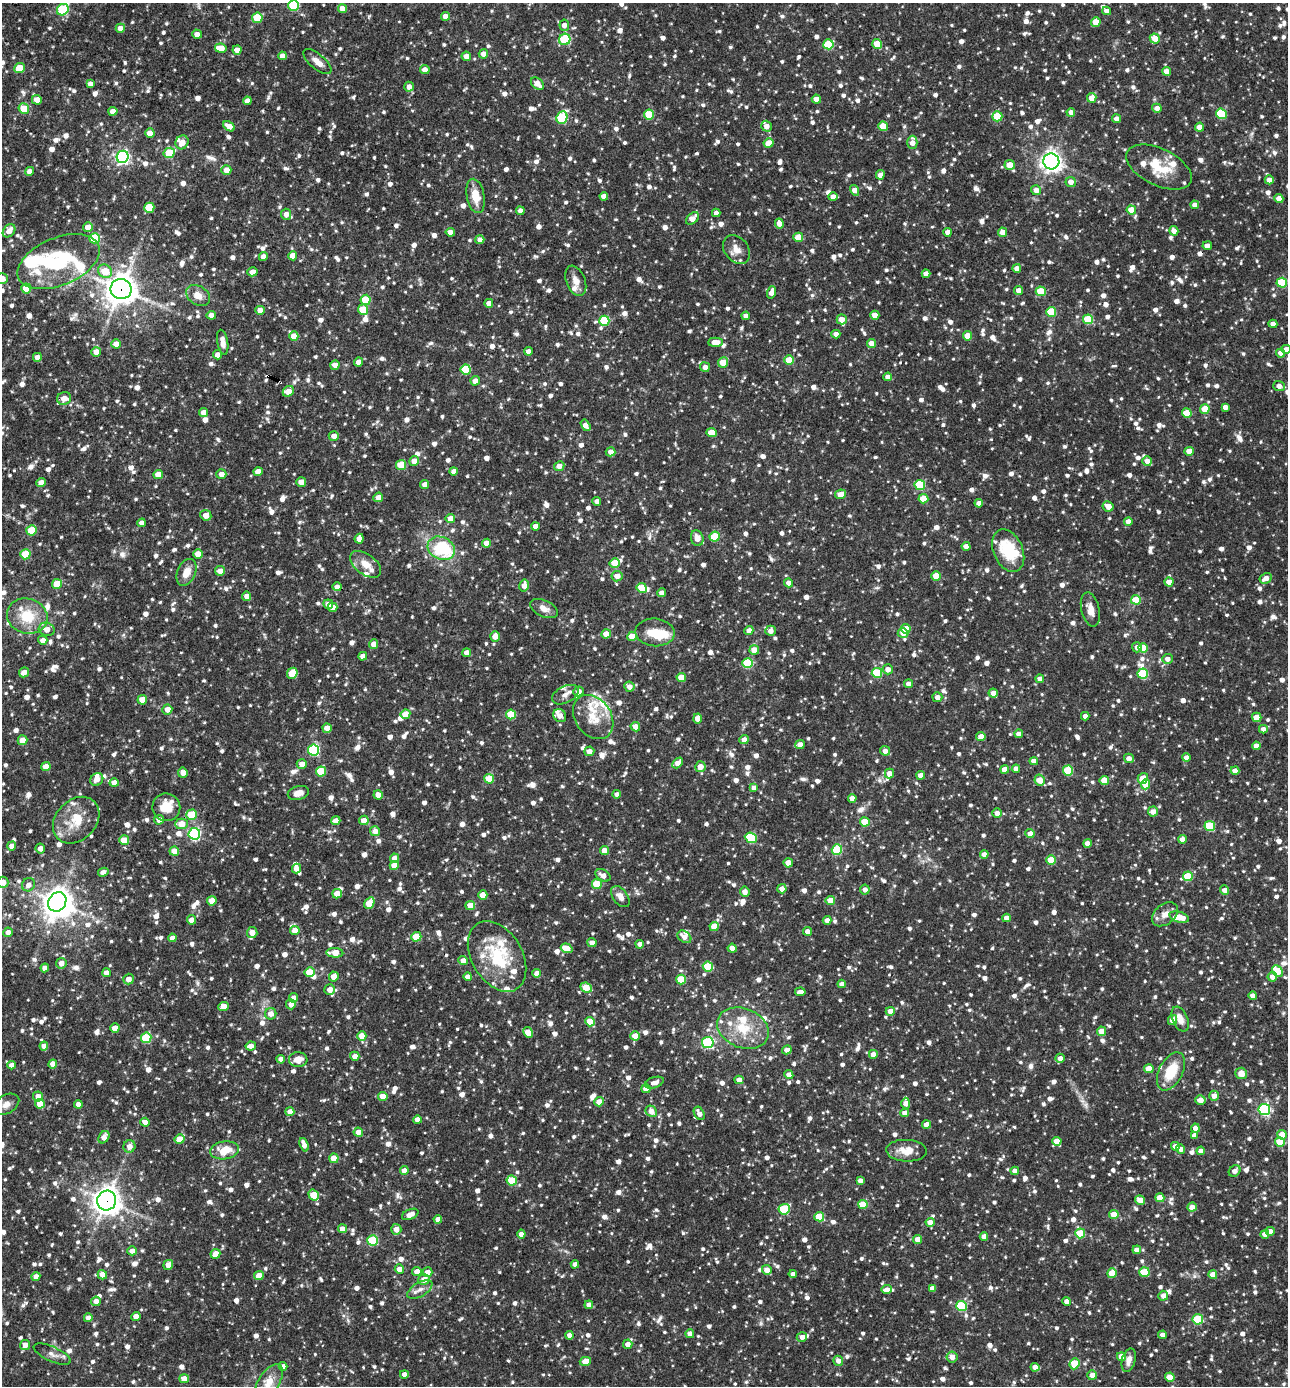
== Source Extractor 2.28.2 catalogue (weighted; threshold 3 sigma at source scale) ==
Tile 11 of 4 x 4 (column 3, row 3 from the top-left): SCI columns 2843-4128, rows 1385-2768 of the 5551 x 5537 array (HDU 1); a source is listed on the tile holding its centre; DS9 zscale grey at full resolution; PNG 1290 x 1388 px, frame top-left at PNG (2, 3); each listed source drawn as its Kron ellipse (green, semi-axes under 4 px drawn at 4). Shown black and unused: <1% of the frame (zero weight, under 3 of 4 exposures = <1% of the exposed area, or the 3 px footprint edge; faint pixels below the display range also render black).
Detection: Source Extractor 2.28.2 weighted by HDU 2 'WHT'; one run over the whole footprint, this tile lists its part. Background 0.0839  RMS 0.0039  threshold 0.0177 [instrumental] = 3 sigma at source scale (4.5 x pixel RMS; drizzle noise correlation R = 1.50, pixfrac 1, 0.05/0.05 arcsec/px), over >= 5 px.
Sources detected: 1926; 3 inside a brighter object's white glare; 3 cosmic-ray / hot-pixel residue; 1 long thin detection or spike segment (spike, bleed or trail) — neither listed nor drawn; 57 inside a brighter listed object's ellipse — not listed separately; of the other 1862, all 500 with FLUX_AUTO >= 2.44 (the completeness limit of this list) listed and drawn (1362 fainter detections not listed), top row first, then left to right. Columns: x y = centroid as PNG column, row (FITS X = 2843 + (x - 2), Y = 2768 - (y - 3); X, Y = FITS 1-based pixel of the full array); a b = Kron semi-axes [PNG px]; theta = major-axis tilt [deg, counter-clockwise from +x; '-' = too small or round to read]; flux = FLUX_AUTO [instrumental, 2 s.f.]
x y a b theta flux
294 5 5 5 - 27
342 9 4 4 - 3.8
63 10 6 5 - 28
1107 11 4 4 - 2.6
445 16 4 4 - 2.8
257 18 5 5 - 15
1096 22 5 4 - 7.2
564 25 6 5 - 2.7
120 28 4 4 - 3
197 34 5 4 - 2.6
1155 38 5 5 - 4.4
565 39 6 5 - 23
828 44 5 5 - 20
877 44 5 5 - 9.4
221 48 6 4 -10 6.6
237 50 5 4 - 3.3
483 54 4 4 - 2.8
282 56 4 4 - 3.1
466 56 5 4 - 2.8
317 62 17 7 -40 3.4
19 68 5 5 - 9.3
425 70 5 4 - 2.5
1167 71 4 4 - 3
90 84 4 4 - 2.5
537 84 7 5 -43 3.8
409 87 5 4 - 2.7
1092 98 5 4 - 4.5
816 99 4 4 - 3.8
37 100 5 5 - 3.7
247 101 4 4 - 2.8
1157 108 4 4 - 2.7
24 109 5 5 - 9.1
113 111 4 4 - 4.5
1071 112 4 4 - 2.5
1221 114 6 5 - 20
649 115 5 5 - 16
997 116 5 5 - 15
562 118 6 5 - 28
1117 119 4 4 - 2.9
229 126 6 4 -29 4
766 126 5 5 - 3.1
883 126 5 4 - 7.9
1199 127 4 4 - 3.9
150 133 5 4 - 3.9
182 142 7 6 - 4.1
912 142 7 5 88 3.3
769 143 5 4 - 6.9
169 153 6 5 - 14
123 157 6 6 - 88
1051 161 8 8 - 210
1010 165 5 5 - 5.7
1159 167 35 18 -26 13
226 170 5 5 - 4
29 171 4 4 - 2.4
880 175 5 4 - 3.1
1269 180 4 4 - 3.3
1071 182 5 5 - 3.1
855 190 5 4 - 3
1036 190 5 5 - 2.9
475 196 17 9 -78 6.7
604 196 4 4 - 3.3
833 197 5 4 - 2.6
1279 199 4 4 - 4.2
1195 205 4 4 - 2.7
149 208 5 5 - 15
1131 210 4 4 - 6.2
520 211 4 4 - 2.5
716 213 4 4 - 2.5
286 214 5 5 - 2.9
692 218 7 5 41 4
779 223 5 4 - 3.5
88 227 5 5 - 3.4
9 231 7 5 50 3.4
1174 231 5 4 - 2.7
450 232 4 4 - 2.7
948 232 4 4 - 3.1
1003 232 4 4 - 3.6
798 237 5 4 - 6.2
95 238 5 5 - 21
480 240 4 4 - 2.7
1207 246 4 4 - 2.6
736 249 16 12 -50 3.9
293 256 4 4 - 5.2
263 257 4 4 - 2.7
59 262 43 24 22 29
1017 268 4 4 - 2.6
105 271 7 6 - 8.2
252 272 5 4 - 3
926 274 4 4 - 3
2 279 6 5 - 4.1
576 281 16 9 -68 3.3
1282 283 5 5 - 19
26 288 5 5 - 9.1
121 289 10 10 - 550
1018 290 4 4 - 2.8
1041 291 5 4 - 11
772 292 6 4 71 3.5
198 296 13 9 -33 4.1
366 300 5 5 - 11
489 303 4 4 - 3
260 310 4 4 - 3.7
363 310 5 5 - 12
1051 312 5 5 - 15
211 315 4 4 - 2.8
875 315 4 4 - 3.7
746 316 4 4 - 2.5
842 319 5 5 - 4
1088 319 5 5 - 19
604 321 5 5 - 21
1273 324 4 4 - 2.7
836 334 4 4 - 2.5
294 336 4 4 - 5.1
968 336 4 4 - 7.2
223 342 13 5 -80 2.7
715 342 7 4 1 4.6
871 343 4 4 - 3.6
116 344 5 4 - 3.4
1286 349 5 4 - 2.6
528 351 4 4 - 2.6
96 352 5 5 - 3.7
1280 353 4 4 - 2.6
217 355 4 4 - 2.7
37 357 4 4 - 2.4
789 360 5 4 - 11
358 362 4 4 - 3
723 362 5 5 - 7.3
335 365 5 4 - 3
705 367 5 4 - 2.7
466 369 5 5 - 17
888 377 4 4 - 2.5
475 381 5 4 - 2.9
1279 386 6 5 - 2.7
288 391 6 5 - 5.6
64 398 7 6 - 3.6
1225 407 4 4 - 2.7
1205 409 5 4 - 8.5
203 412 4 4 - 2.8
1187 413 5 4 - 9.8
586 425 6 4 -59 3.3
711 433 5 4 - 6.4
334 436 5 4 - 2.5
1189 451 4 4 - 3.8
611 452 5 4 - 2.7
414 461 5 5 - 3.6
1147 461 5 4 - 2.9
401 465 5 5 - 12
559 466 5 4 - 3.3
454 471 4 4 - 2.7
258 472 4 4 - 4
221 474 5 5 - 2.7
158 475 4 4 - 5.8
41 482 5 4 - 3.9
301 482 5 4 - 3.8
425 484 4 4 - 2.8
920 485 5 5 - 22
840 494 6 4 26 4.4
378 497 5 4 - 2.8
923 499 5 4 - 8.1
597 501 4 4 - 2.6
979 503 4 4 - 2.7
1108 506 5 5 - 4.4
206 515 5 5 - 4
450 518 5 4 - 4.5
1128 522 4 4 - 2.9
142 523 4 4 - 2.5
535 526 4 4 - 3.3
31 530 5 5 - 9.9
715 537 5 5 - 15
697 538 8 6 -75 3.5
359 539 5 4 - 3.6
487 543 4 4 - 3.4
966 546 4 4 - 3.1
441 548 14 11 -27 27
1008 551 22 14 -66 17
25 554 5 5 - 12
198 554 4 4 - 4.7
615 563 5 5 - 10
366 564 18 10 -36 4.8
220 571 5 4 - 3.1
186 572 14 9 66 4.7
617 576 5 5 - 3.5
936 576 5 4 - 8.1
1266 578 6 5 - 3
1169 582 4 4 - 4.5
789 583 4 4 - 2.8
57 584 5 5 - 7.6
524 585 6 4 79 2.8
337 587 4 4 - 2.7
642 588 5 5 - 12
662 593 4 4 - 3.1
247 596 4 4 - 2.8
1136 600 5 4 - 9.4
328 604 5 4 - 3.2
333 607 5 4 - 2.9
544 608 15 8 -24 3
1090 609 17 9 -76 4.2
27 616 20 17 -17 13
47 629 8 6 -17 3.8
906 629 5 4 - 6.7
749 630 4 4 - 2.8
771 631 5 5 - 2.7
655 632 20 14 -5 8.4
903 633 5 5 - 3.5
606 634 5 4 - 4.9
495 636 5 5 - 3.6
632 636 5 4 - 9.4
43 640 5 4 - 2.7
374 644 5 4 - 3.8
1137 647 5 5 - 2.5
1143 648 5 4 - 7.5
754 650 5 4 - 4.8
467 653 4 4 - 4
363 656 4 4 - 2.9
1167 659 5 5 - 2.6
748 663 5 5 - 23
888 669 5 5 - 2.9
24 672 5 4 - 2.9
292 673 6 5 - 8.8
877 673 5 5 - 20
1143 674 5 5 - 20
681 677 4 4 - 6.4
1040 679 4 4 - 2.5
909 684 4 4 - 3
629 687 5 5 - 2.8
579 692 5 5 - 2.5
993 693 4 4 - 3.3
565 695 14 8 26 2.7
937 697 5 5 - 2.7
142 700 4 4 - 5.1
167 709 5 5 - 3.2
405 714 5 4 - 6.7
511 714 5 5 - 16
560 715 7 6 - 3.8
1085 716 4 4 - 2.8
593 717 24 18 -54 9.1
1257 717 5 4 - 6.5
698 718 5 4 - 3.8
635 727 5 4 - 4.4
327 728 5 4 - 4.1
1263 729 4 4 - 2.6
1019 734 4 4 - 2.7
981 736 4 4 - 3
23 740 5 5 - 6
744 740 4 4 - 3.1
800 744 4 4 - 2.6
1256 746 4 4 - 3.3
314 750 5 5 - 42
589 751 5 4 - 2.8
885 751 5 4 - 2.6
1129 758 5 4 - 2.9
1186 758 4 4 - 2.9
1034 761 4 4 - 3.1
678 763 6 4 47 3.3
302 764 5 5 - 2.9
46 767 4 4 - 4.8
700 767 5 5 - 3.8
1016 769 4 4 - 3.3
1005 770 4 4 - 4.5
321 771 5 5 - 13
1068 771 5 5 - 19
1235 771 4 4 - 2.7
183 773 5 5 - 3.2
889 773 5 4 - 3.7
921 775 4 4 - 3.9
1143 778 6 5 - 6.1
97 779 7 6 - 2.5
489 779 5 5 - 11
1040 780 5 5 - 5.5
1104 780 4 4 - 8.8
114 783 4 4 - 3.1
1145 784 5 4 - 7.3
754 788 4 4 - 2.7
298 793 11 7 15 3.1
617 794 4 4 - 2.5
378 795 5 4 - 3.1
852 798 4 4 - 2.8
166 807 14 13 - 7.7
1153 812 5 5 - 2.9
997 813 5 4 - 3
191 815 5 5 - 15
76 820 26 20 45 12
159 820 5 5 - 2.9
336 820 4 4 - 2.6
364 820 5 4 - 3.9
865 822 5 4 - 9.7
181 824 6 5 - 6.2
1210 826 5 5 - 21
375 831 5 5 - 3.5
194 834 6 6 - 54
1030 834 4 4 - 3
751 838 6 5 - 27
1182 839 4 4 - 2.8
124 840 5 5 - 7.4
1087 843 4 4 - 2.7
12 846 4 4 - 2.7
40 848 5 5 - 2.5
837 850 5 5 - 23
174 851 5 4 - 4.9
604 851 4 4 - 5
984 854 4 4 - 2.9
394 858 4 4 - 2.9
1051 860 4 4 - 11
788 863 4 4 - 4.8
394 865 4 4 - 6
296 869 5 4 - 3
103 872 5 4 - 2.7
603 875 8 5 -29 3.1
1188 876 5 5 - 14
3 882 5 5 - 3.2
597 884 5 5 - 12
28 885 7 6 - 2.5
782 889 4 4 - 2.9
865 889 5 5 - 2.6
1225 890 5 4 - 2.7
745 892 5 4 - 3
337 894 5 4 - 5
483 895 4 4 - 6.1
620 897 12 7 -53 3
830 900 5 4 - 5.2
212 901 5 4 - 5.1
57 902 10 8 57 420
369 903 6 4 58 7.8
470 905 5 4 - 7.1
1165 914 14 10 39 3.4
1179 917 10 5 -15 7
1006 918 4 4 - 2.8
191 920 4 4 - 3.1
827 920 4 4 - 2.6
714 926 5 4 - 6.5
295 930 4 4 - 4.7
807 931 4 4 - 2.6
8 932 5 4 - 2.6
252 932 5 5 - 4
416 937 5 5 - 11
684 937 7 5 -38 3.3
172 938 4 4 - 2.8
592 943 4 4 - 2.7
640 944 4 4 - 2.7
567 948 6 4 -18 7.1
732 948 4 4 - 4
335 953 8 4 -2 5.8
497 956 38 25 -59 23
463 961 4 4 - 2.7
61 963 5 5 - 3.2
708 966 5 5 - 15
45 968 4 4 - 3.3
1277 971 6 4 -46 10
310 972 5 5 - 9.9
106 973 4 4 - 2.8
537 973 4 4 - 3.9
334 976 5 5 - 3.8
468 977 4 4 - 2.7
1272 977 5 5 - 3.2
129 979 5 5 - 2.8
681 980 5 5 - 13
842 984 4 4 - 2.6
586 987 6 4 -25 9.3
330 990 5 5 - 3.6
800 992 5 4 - 2.8
1253 996 4 4 - 2.6
294 998 5 4 - 3
291 1004 5 5 - 2.7
223 1006 5 4 - 3.8
890 1011 4 4 - 3.9
271 1014 5 5 - 3.3
1180 1019 13 7 -67 3.9
1172 1020 5 4 - 3.1
590 1022 5 4 - 10
115 1028 4 4 - 5.5
743 1028 27 19 -22 14
1101 1031 5 4 - 4.9
528 1032 6 4 -59 5
362 1036 4 4 - 4.9
635 1036 5 4 - 4.3
146 1038 5 5 - 22
708 1042 5 5 - 39
44 1046 4 4 - 2.7
251 1046 5 4 - 3.1
787 1050 5 4 - 3
873 1054 4 4 - 3.1
355 1056 5 4 - 3
1060 1058 4 4 - 2.5
281 1059 4 4 - 2.7
298 1060 9 7 3 4.7
53 1064 4 4 - 3.4
12 1065 4 4 - 2.8
1149 1069 4 4 - 6.6
1171 1071 21 11 62 12
1241 1073 6 6 - 4.1
789 1075 4 4 - 3.2
739 1080 4 4 - 3.1
654 1083 10 5 18 2.5
646 1089 4 4 - 3.6
38 1096 5 5 - 3.2
383 1096 4 4 - 5.2
1214 1096 5 4 - 2.8
1200 1100 5 4 - 2.9
599 1102 5 4 - 3.9
906 1103 5 4 - 2.8
6 1104 14 9 30 3.3
40 1104 5 4 - 6.9
78 1104 4 4 - 2.5
1264 1109 6 5 - 57
651 1111 6 5 - 4.4
290 1112 4 4 - 2.8
699 1113 7 5 -61 2.8
905 1113 4 4 - 3.7
417 1120 4 4 - 3.2
145 1122 4 4 - 4
927 1124 4 4 - 3.9
1195 1128 4 4 - 3.3
358 1132 4 4 - 3.2
1194 1135 4 4 - 2.6
1282 1135 5 4 - 4.7
104 1137 6 5 - 3.2
180 1139 5 4 - 7.1
1057 1141 4 4 - 5.8
1280 1142 5 5 - 9.4
304 1145 7 4 -70 3.1
129 1146 6 6 - 2.9
1175 1146 4 4 - 2.9
1180 1149 5 4 - 2.7
224 1150 14 9 9 8
907 1151 20 11 -3 6.1
1201 1151 4 4 - 2.5
334 1158 4 4 - 6.3
404 1170 4 4 - 3.1
1015 1171 4 4 - 3.1
1235 1171 6 5 - 2.5
512 1180 5 5 - 15
860 1181 4 4 - 2.5
314 1195 6 5 - 8.3
1160 1198 4 4 - 6.9
1140 1200 5 4 - 3.8
107 1201 10 9 - 410
863 1204 5 4 - 8.1
1192 1207 5 4 - 3.2
784 1209 6 5 - 25
410 1214 9 5 24 3.6
1114 1214 4 4 - 7.8
819 1217 5 4 - 12
438 1219 4 4 - 2.7
930 1222 4 4 - 4.1
342 1229 4 4 - 3.4
396 1229 5 5 - 3.4
1270 1231 4 4 - 2.6
1080 1233 5 5 - 14
521 1234 4 4 - 3
1265 1234 4 4 - 2.6
984 1237 4 4 - 3.1
918 1239 4 4 - 3.7
373 1240 5 5 - 24
1137 1250 4 4 - 2.7
132 1251 5 4 - 2.6
215 1254 5 4 - 4.4
575 1264 4 4 - 2.7
168 1265 5 4 - 3
399 1269 4 4 - 3.5
767 1270 5 5 - 3.8
417 1272 4 4 - 4.4
428 1272 5 4 - 2.7
1144 1272 5 5 - 14
1112 1273 5 4 - 7.9
793 1274 4 4 - 2.6
102 1275 5 4 - 3.7
259 1275 5 4 - 4.8
1213 1275 4 4 - 4.8
36 1277 4 4 - 2.9
424 1279 5 5 - 3.7
932 1288 4 4 - 2.8
420 1289 14 7 30 2.4
887 1290 5 4 - 3.2
1163 1296 5 5 - 2.7
96 1301 5 4 - 2.7
1067 1301 4 4 - 3
589 1305 4 4 - 2.7
961 1306 5 5 - 25
136 1316 4 4 - 4.3
88 1318 4 4 - 2.7
1198 1319 5 5 - 18
690 1334 4 4 - 2.6
570 1335 4 4 - 2.9
1163 1335 4 4 - 2.5
802 1337 5 4 - 2.5
628 1344 4 4 - 2.9
25 1345 5 5 - 2.9
52 1354 20 7 -24 2.6
952 1357 5 5 - 3.4
1121 1357 5 4 - 5.2
1129 1360 12 6 76 2.9
585 1361 6 4 16 5.1
838 1361 5 4 - 2.8
1075 1364 6 5 - 13
283 1366 4 4 - 2.8
1035 1367 4 4 - 3.3
404 1374 4 4 - 2.5
1092 1375 5 5 - 3.3
1170 1377 5 4 - 6.5
184 1379 5 4 - 3.8
269 1382 20 10 57 8.6
Overlapping masked pixels (flux is a lower limit): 4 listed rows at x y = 121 289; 337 587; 906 629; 107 1201
Isophote crosses this tile's border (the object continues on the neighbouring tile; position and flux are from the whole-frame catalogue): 7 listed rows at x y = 294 5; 63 10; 2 279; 1286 349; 3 882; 6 1104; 269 1382